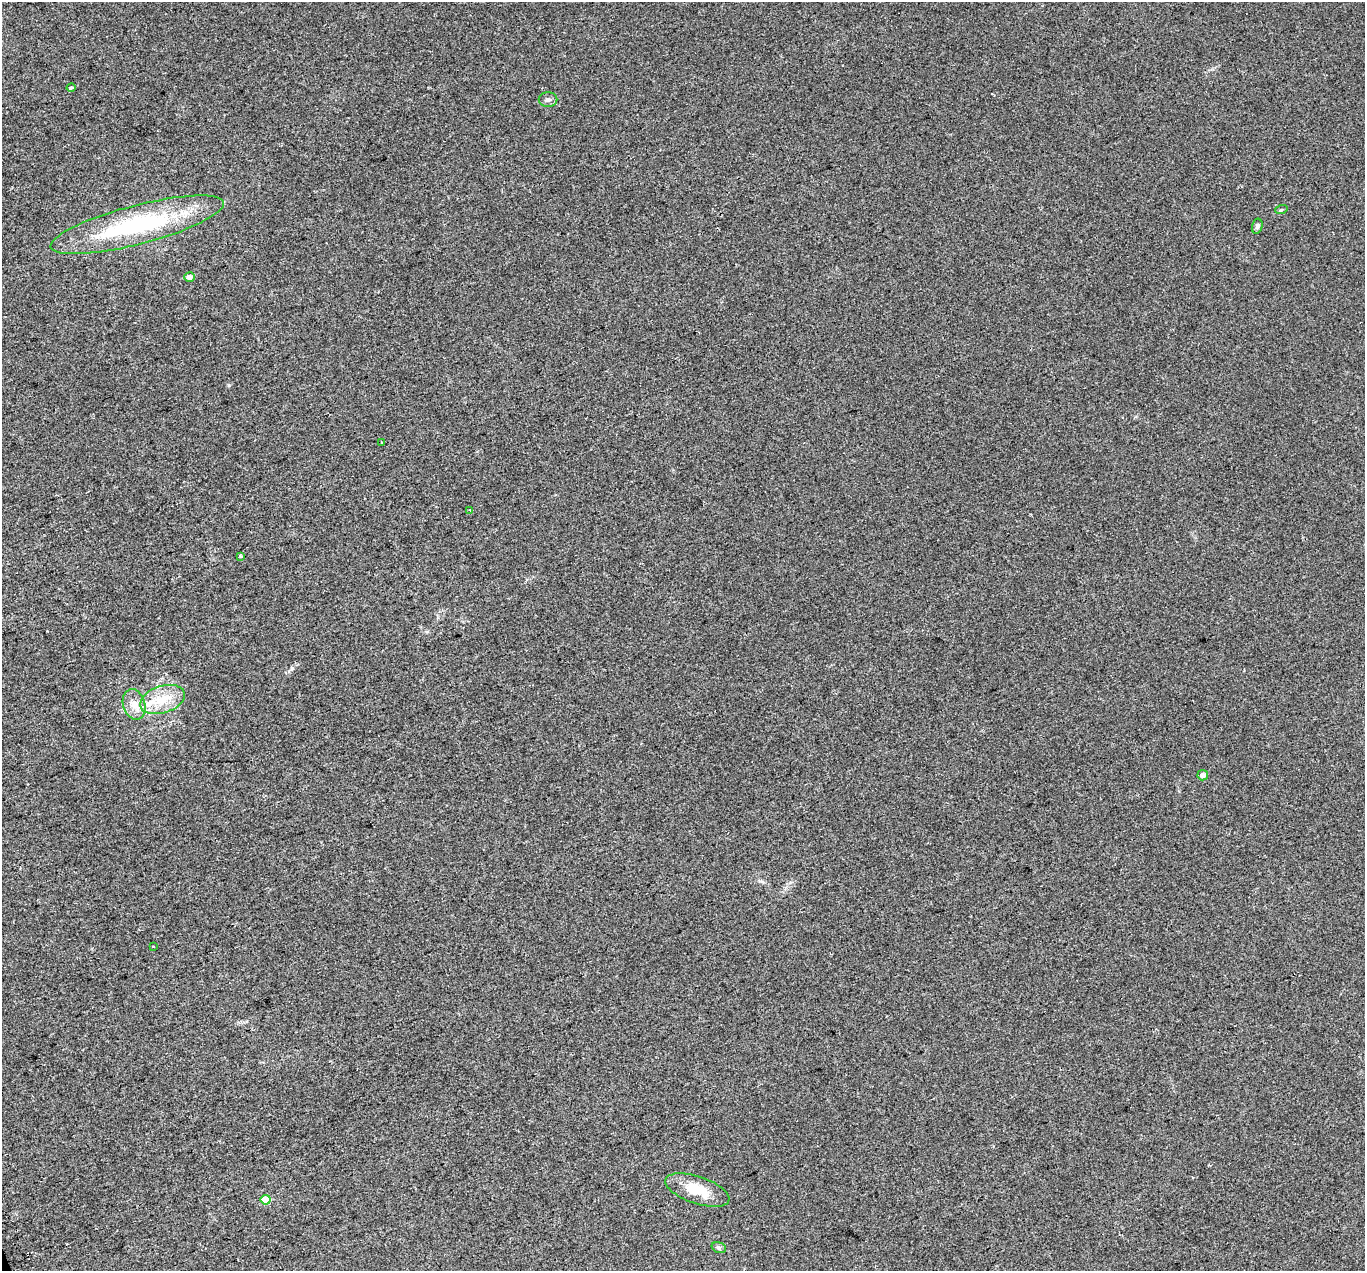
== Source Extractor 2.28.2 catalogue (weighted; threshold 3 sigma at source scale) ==
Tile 7 of 4 x 4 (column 3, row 2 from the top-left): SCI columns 2761-4123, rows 2703-3971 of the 5518 x 5351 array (HDU 1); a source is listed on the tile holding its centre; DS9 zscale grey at full resolution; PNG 1367 x 1273 px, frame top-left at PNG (2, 2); each listed source drawn as its Kron ellipse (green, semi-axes under 4 px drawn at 4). Shown black and unused: <1% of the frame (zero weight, under 2 of 3 exposures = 3% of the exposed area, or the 3 px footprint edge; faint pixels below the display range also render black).
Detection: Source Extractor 2.28.2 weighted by HDU 2 'WHT'; one run over the whole footprint, this tile lists its part. Background 0.0227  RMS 0.0068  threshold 0.0304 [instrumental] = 3 sigma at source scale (4.5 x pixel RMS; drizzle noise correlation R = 1.50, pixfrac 1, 0.0396/0.0396 arcsec/px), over >= 5 px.
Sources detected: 18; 1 cosmic-ray / hot-pixel residue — neither listed nor drawn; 1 inside a brighter listed object's ellipse — not listed separately; the other 16 listed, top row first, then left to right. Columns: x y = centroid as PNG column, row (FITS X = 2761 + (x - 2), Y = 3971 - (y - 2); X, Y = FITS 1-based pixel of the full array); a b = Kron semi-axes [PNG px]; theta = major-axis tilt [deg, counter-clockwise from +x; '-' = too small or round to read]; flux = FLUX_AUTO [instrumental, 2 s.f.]
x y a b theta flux
71 88 4 3 - 1.4
548 99 9 7 0 2.2
1281 210 6 3 19 0.76
137 225 89 19 14 78
1257 226 7 5 76 1.6
189 277 5 5 - 2.6
381 442 3 3 - 1.2
470 510 3 3 - 2.2
241 556 3 3 - 3
162 699 23 13 18 15
134 704 15 11 -75 7
1203 775 5 5 - 3
153 947 3 2 - 0.74
697 1190 33 13 -19 17
266 1200 5 5 - 16
719 1248 7 5 -18 1.4
Unlisted compact peaks at least as high as the median listed source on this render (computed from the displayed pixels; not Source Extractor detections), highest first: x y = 292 668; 229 385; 427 632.